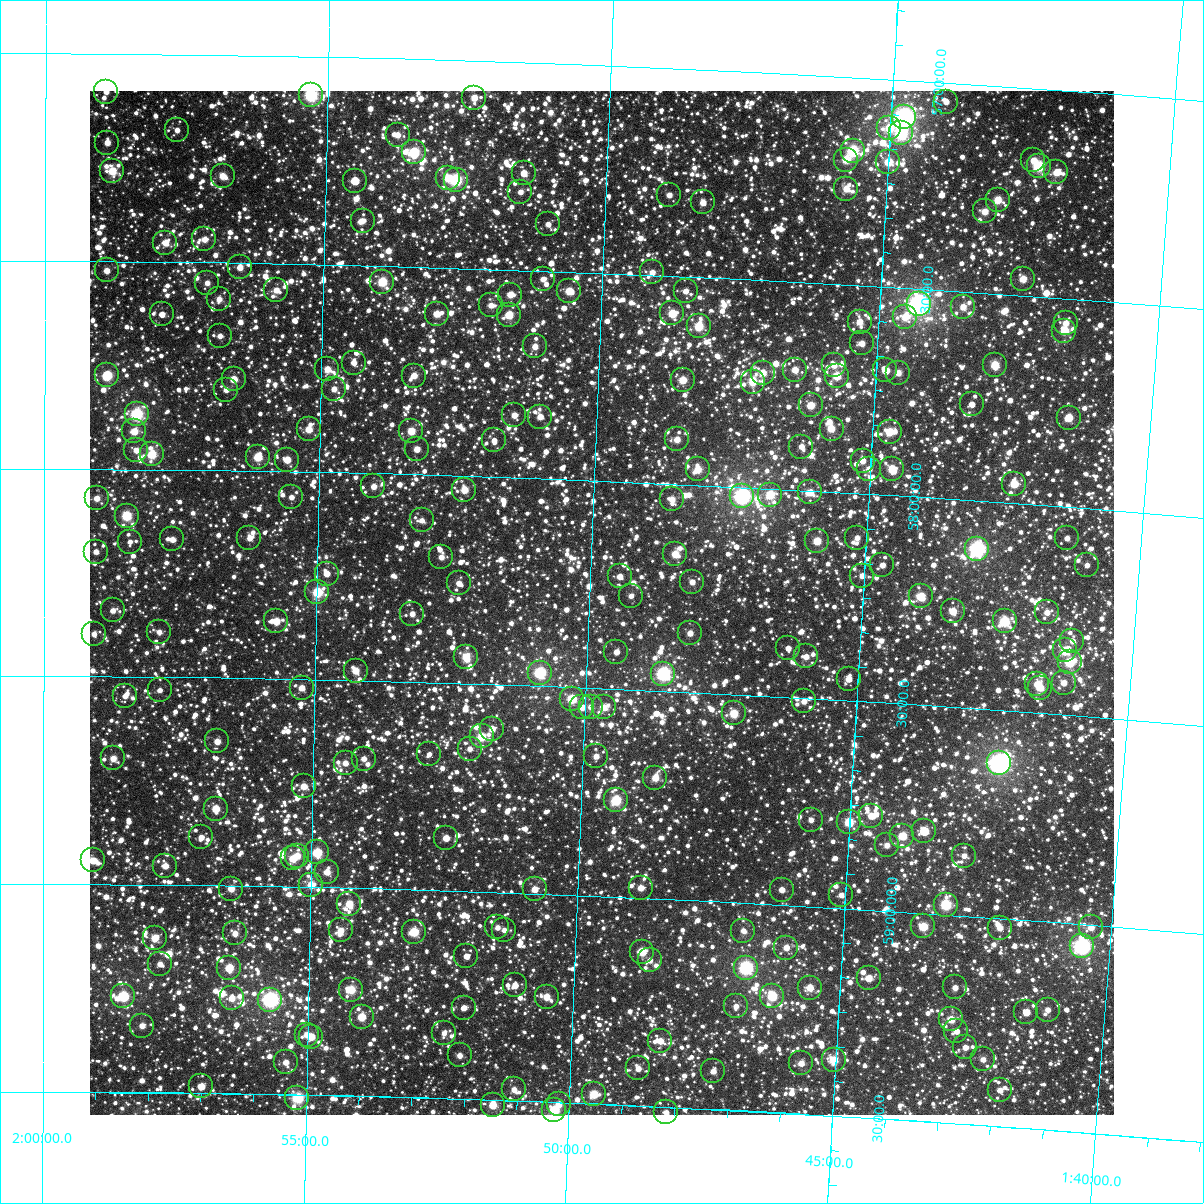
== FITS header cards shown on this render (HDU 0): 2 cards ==
NAXIS1  =                 1024
NAXIS2  =                 1024

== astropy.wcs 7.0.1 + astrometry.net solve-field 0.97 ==
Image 1024 x 1024 px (HDU 0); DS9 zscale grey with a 90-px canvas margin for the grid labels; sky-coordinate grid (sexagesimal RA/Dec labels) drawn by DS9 from the SOLVED WCS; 256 Tycho-2 reference stars matched to detected sources circled (green)
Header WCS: RA---TAN-SIP/DEC--TAN-SIP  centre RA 01:49:47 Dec +58:18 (27.44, +58.29 deg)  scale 8.67 arcsec/px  FOV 148.0' x 148.0'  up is +178 deg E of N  parity flipped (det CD > 0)
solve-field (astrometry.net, Tycho-2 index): VERIFIED the header's WCS against the Tycho-2 star catalogue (verified at 6 index scales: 14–256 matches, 0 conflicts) and refined it, rather than solving blind
Solved WCS: RA---TAN-SIP/DEC--TAN-SIP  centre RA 01:49:47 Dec +58:18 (27.44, +58.29 deg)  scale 8.67 arcsec/px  FOV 148.0' x 148.0'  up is +178 deg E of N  parity flipped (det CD > 0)
The solver's refit moves the header's centre by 0.22 arcsec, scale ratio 1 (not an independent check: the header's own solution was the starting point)
Tycho-2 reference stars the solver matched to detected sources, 256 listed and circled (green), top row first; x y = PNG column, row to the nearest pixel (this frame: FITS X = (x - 90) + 1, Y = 1024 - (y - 91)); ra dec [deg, ICRS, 3 dp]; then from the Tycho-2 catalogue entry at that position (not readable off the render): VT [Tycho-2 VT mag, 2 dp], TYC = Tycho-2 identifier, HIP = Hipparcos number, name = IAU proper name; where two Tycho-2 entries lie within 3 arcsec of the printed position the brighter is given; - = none
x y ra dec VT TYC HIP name
106 92 29.731 +57.092 10.62 3692-1826-1 - -
311 95 28.823 +57.092 7.72 3692-2224-1 8950 -
474 98 28.098 +57.089 9.82 3692-1568-1 - -
946 102 26.010 +57.046 11.05 3679-1208-1 - -
904 117 26.192 +57.089 6.24 3679-2248-1 8148 -
889 128 26.253 +57.117 10.04 3679-1332-1 8166 -
177 130 29.414 +57.183 11.58 3692-2632-1 - -
901 133 26.200 +57.128 8.15 3679-742-1 - -
398 135 28.434 +57.184 10.67 3692-2192-1 - -
107 143 29.725 +57.214 10.38 3692-1929-1 - -
853 151 26.409 +57.177 8.12 3679-765-1 - -
414 152 28.359 +57.224 8.32 3692-2007-1 8823 -
846 160 26.438 +57.199 9.41 3679-929-1 - -
1033 160 25.606 +57.173 10.54 3679-1809-1 - -
888 162 26.250 +57.198 9.60 3679-908-1 - -
1039 166 25.581 +57.185 8.36 3679-1356-1 7964 -
112 171 29.701 +57.282 9.04 3692-1525-1 - -
1056 172 25.501 +57.198 9.92 3679-951-1 - -
524 173 27.869 +57.266 9.93 3692-2017-1 - -
223 176 29.209 +57.291 9.80 3692-1921-1 - -
448 178 28.203 +57.284 9.69 3692-1687-1 - -
456 180 28.170 +57.288 8.15 3692-2059-1 - -
355 181 28.619 +57.297 10.85 3692-1577-1 - -
846 189 26.430 +57.269 9.94 3679-1113-1 - -
520 192 27.880 +57.312 10.81 3692-1547-1 - -
669 195 27.216 +57.305 10.70 3692-1691-1 - -
998 200 25.753 +57.273 9.40 3679-1780-1 - -
703 202 27.066 +57.319 10.69 3692-1004-1 - -
985 211 25.806 +57.303 10.01 3679-1023-1 - -
363 221 28.580 +57.394 10.68 3692-1309-1 - -
548 224 27.751 +57.388 10.53 3692-1795-1 - -
204 239 29.286 +57.445 10.27 3692-2035-1 - -
165 243 29.461 +57.454 9.96 3692-1457-1 - -
240 267 29.126 +57.511 10.24 3692-1473-1 - -
107 270 29.723 +57.522 10.18 3692-746-1 - -
652 272 27.278 +57.493 10.50 3692-1731-1 - -
543 279 27.767 +57.520 10.65 3692-1527-1 - -
1023 279 25.617 +57.460 9.60 3679-893-1 - -
382 282 28.485 +57.538 8.77 3692-1437-1 - -
207 283 29.272 +57.549 10.85 3692-594-1 - -
276 290 28.960 +57.564 10.19 3692-154-1 - -
569 291 27.646 +57.546 9.36 3692-1185-1 - -
686 291 27.124 +57.535 10.84 3692-936-1 - -
510 295 27.910 +57.561 10.29 3692-752-1 - -
219 299 29.217 +57.588 10.46 3692-374-1 - -
919 304 26.075 +57.537 6.29 3679-2209-1 8115 -
491 305 27.996 +57.587 10.41 3692-128-1 - -
963 307 25.877 +57.536 10.09 3679-859-1 - -
672 313 27.179 +57.590 9.21 3692-726-1 - -
162 314 29.473 +57.626 11.52 3692-336-1 - -
437 314 28.238 +57.612 9.95 3692-286-1 - -
509 315 27.912 +57.609 9.23 3692-626-1 - -
905 317 26.133 +57.569 9.92 3679-913-1 - -
860 322 26.336 +57.587 10.02 3679-679-1 - -
1066 323 25.412 +57.559 10.54 3679-1026-1 - -
699 326 27.058 +57.618 9.02 3692-430-1 - -
1064 331 25.416 +57.577 9.59 3679-1382-1 - -
220 336 29.212 +57.677 11.01 3692-800-1 - -
862 343 26.321 +57.639 10.35 3679-506-1 - -
535 346 27.791 +57.683 10.32 3692-188-1 - -
354 363 28.606 +57.735 11.08 3692-212-1 - -
834 365 26.440 +57.695 10.53 3679-685-1 - -
995 365 25.716 +57.671 9.26 3679-632-1 - -
327 369 28.724 +57.751 9.97 3692-518-1 - -
795 370 26.616 +57.712 10.04 3679-637-1 - -
885 370 26.207 +57.700 10.52 3679-669-1 - -
763 373 26.759 +57.722 9.63 3692-678-1 - -
898 373 26.150 +57.704 10.16 3679-191-1 - -
107 375 29.718 +57.775 8.58 3692-638-1 - -
414 376 28.333 +57.762 10.00 3692-138-1 - -
837 376 26.426 +57.720 9.21 3679-655-1 - -
234 379 29.146 +57.780 9.80 3692-869-1 - -
683 380 27.119 +57.749 9.31 3692-294-1 - -
753 382 26.803 +57.745 9.57 3692-136-1 8313 -
334 389 28.691 +57.799 10.47 3692-745-1 - -
226 390 29.178 +57.806 10.60 3692-719-1 - -
972 404 25.810 +57.769 10.70 3679-512-1 - -
811 405 26.536 +57.794 9.66 3679-514-1 - -
137 414 29.583 +57.868 7.94 3692-387-1 9190 -
514 415 27.873 +57.850 10.29 3692-533-1 - -
540 417 27.756 +57.851 10.35 3692-521-1 - -
1069 418 25.369 +57.785 9.71 3679-160-1 - -
309 429 28.802 +57.898 9.56 3692-621-1 - -
832 429 26.436 +57.848 9.61 3679-279-1 - -
134 431 29.593 +57.909 9.60 3692-629-1 - -
411 431 28.337 +57.896 9.36 3692-819-1 - -
890 432 26.172 +57.847 9.31 3679-43-1 - -
677 439 27.132 +57.892 10.48 3692-830-1 - -
494 440 27.961 +57.912 10.91 3692-739-1 - -
801 447 26.567 +57.895 10.63 3679-532-1 - -
417 449 28.309 +57.939 10.38 3692-649-1 - -
136 450 29.583 +57.955 10.26 3692-820-1 - -
152 454 29.513 +57.964 8.87 3692-297-1 9168 -
258 457 29.032 +57.967 9.07 3692-309-1 9018 -
287 460 28.898 +57.972 9.70 3692-475-1 - -
863 461 26.287 +57.921 10.51 3679-465-1 - -
698 469 27.032 +57.962 9.64 3692-487-1 - -
869 469 26.255 +57.939 10.35 3679-89-1 - -
892 469 26.151 +57.936 9.28 3679-408-1 - -
1014 484 25.593 +57.953 9.46 3679-425-1 - -
373 486 28.502 +58.032 10.19 3692-141-1 - -
464 490 28.088 +58.033 9.61 3692-265-1 - -
810 492 26.516 +58.004 9.77 3679-4-1 - -
770 495 26.697 +58.015 9.09 3692-423-1 - -
742 496 26.825 +58.021 6.88 3692-191-1 8321 -
291 497 28.874 +58.062 11.05 3692-605-1 - -
97 498 29.761 +58.071 10.38 3692-95-1 - -
672 499 27.143 +58.037 10.37 3692-341-1 - -
127 516 29.624 +58.112 8.43 3692-205-1 9215 -
422 520 28.279 +58.110 10.74 3692-151-1 - -
249 538 29.062 +58.163 10.58 3696-1366-1 - -
857 538 26.292 +58.107 10.53 3679-590-1 - -
1067 538 25.338 +58.075 11.41 3679-241-1 - -
172 539 29.414 +58.168 10.46 3696-1912-1 - -
817 541 26.475 +58.120 9.28 3679-544-1 - -
130 542 29.607 +58.175 11.07 3696-1860-1 - -
977 549 25.741 +58.116 7.08 3679-40-1 8019 -
96 552 29.763 +58.199 10.53 3696-60-1 - -
675 554 27.116 +58.169 9.50 3696-1790-1 - -
441 557 28.184 +58.197 10.57 3696-1046-1 - -
882 565 26.168 +58.169 10.68 3683-732-1 - -
1087 565 25.237 +58.137 11.45 3683-1768-1 - -
327 574 28.706 +58.244 10.46 3696-1150-1 - -
620 576 27.366 +58.228 10.47 3696-1990-1 - -
862 576 26.259 +58.197 10.92 3683-1752-1 - -
692 582 27.034 +58.234 10.92 3696-750-1 - -
459 583 28.101 +58.259 10.62 3696-1246-1 - -
317 592 28.747 +58.290 8.59 3696-926-1 - -
631 596 27.310 +58.274 10.92 3696-1122-1 - -
921 596 25.984 +58.239 8.98 3683-1828-1 - -
113 610 29.684 +58.341 10.58 3696-276-1 - -
953 611 25.834 +58.269 9.68 3683-2024-1 - -
1047 612 25.404 +58.257 10.90 3683-1574-1 - -
412 614 28.310 +58.336 10.61 3696-1772-1 - -
276 621 28.932 +58.361 9.77 3696-1550-1 - -
1005 621 25.595 +58.286 8.50 3683-1628-1 - -
159 632 29.470 +58.391 11.13 3696-1224-1 - -
690 633 27.031 +58.358 10.72 3696-1846-1 - -
94 634 29.770 +58.398 10.93 3696-216-1 - -
1072 641 25.279 +58.321 10.99 3683-1508-1 - -
788 648 26.578 +58.382 11.54 3683-984-1 - -
1065 650 25.308 +58.345 8.95 3683-922-1 7868 -
616 652 27.366 +58.410 11.20 3696-1460-1 - -
806 656 26.494 +58.399 10.52 3683-936-1 - -
466 657 28.057 +58.435 9.41 3696-1820-1 8725 -
1070 662 25.284 +58.373 8.92 3683-1938-1 - -
356 671 28.564 +58.476 9.85 3696-1670-1 - -
540 673 27.715 +58.468 8.01 3696-872-1 8586 -
663 674 27.146 +58.458 7.46 3696-968-1 8415 -
849 679 26.292 +58.448 11.02 3683-1030-1 - -
1064 683 25.304 +58.423 10.70 3683-176-1 - -
1037 684 25.424 +58.431 9.93 3683-1336-1 - -
302 688 28.810 +58.520 10.29 3696-1728-1 - -
1040 688 25.410 +58.439 9.87 3683-1130-1 - -
160 690 29.464 +58.531 10.85 3696-1540-1 - -
125 696 29.624 +58.546 11.17 3696-405-1 - -
572 699 27.562 +58.528 9.01 3696-1464-1 - -
804 701 26.493 +58.507 10.61 3683-1390-1 - -
582 707 27.514 +58.547 11.59 3696-1000-1 - -
591 707 27.474 +58.545 10.61 3696-1076-1 - -
604 707 27.414 +58.545 10.13 3696-1730-1 - -
734 713 26.813 +58.546 9.11 3696-2034-1 - -
492 729 27.925 +58.607 10.57 3696-1798-1 - -
482 736 27.973 +58.626 9.71 3696-1804-1 - -
217 741 29.196 +58.653 10.19 3696-2042-1 - -
470 749 28.026 +58.657 10.83 3696-1826-1 - -
429 754 28.214 +58.673 11.22 3696-796-1 - -
596 756 27.439 +58.664 10.78 3696-792-1 - -
113 758 29.677 +58.697 10.02 3696-614-1 - -
364 759 28.516 +58.688 10.59 3696-1570-1 - -
346 763 28.599 +58.700 10.54 3696-856-1 - -
999 763 25.574 +58.628 6.34 3683-914-1 7963 -
655 778 27.162 +58.710 9.74 3696-1042-1 - -
304 786 28.792 +58.758 9.94 3696-1734-1 - -
616 800 27.339 +58.768 8.47 3696-2584-1 - -
216 809 29.198 +58.815 9.54 3696-2387-1 - -
871 816 26.152 +58.774 10.40 3683-1104-1 - -
811 820 26.430 +58.792 10.93 3683-544-1 - -
849 822 26.253 +58.791 8.85 3683-128-1 8165 -
924 831 25.902 +58.802 10.92 3683-1684-1 - -
902 836 26.000 +58.817 9.24 3683-1892-1 - -
201 837 29.264 +58.884 11.56 3696-2257-1 - -
446 838 28.124 +58.874 10.15 3696-2139-1 - -
887 845 26.071 +58.842 10.81 3683-1170-1 - -
317 852 28.722 +58.916 8.65 3696-2542-1 - -
297 856 28.815 +58.925 9.96 3696-2399-1 - -
964 856 25.708 +58.855 10.99 3683-666-1 - -
293 858 28.835 +58.932 9.68 3696-2143-1 - -
93 860 29.768 +58.943 9.73 3696-521-1 - -
165 866 29.430 +58.955 10.19 3696-2595-1 - -
327 872 28.673 +58.963 10.40 3696-2406-1 - -
311 885 28.749 +58.995 9.66 3696-2005-1 - -
641 888 27.206 +58.976 10.09 3696-1907-1 - -
231 889 29.121 +59.007 10.48 3696-2463-1 - -
535 889 27.702 +58.990 10.16 3696-2233-1 - -
782 890 26.547 +58.963 10.67 3683-2054-1 - -
841 895 26.268 +58.968 10.83 3683-268-1 - -
349 904 28.567 +59.038 9.46 3696-2434-1 - -
946 905 25.777 +58.976 8.42 3683-730-1 - -
923 926 25.876 +59.032 9.18 3683-212-1 - -
497 927 27.869 +59.085 10.65 3696-2594-1 - -
1091 927 25.094 +59.005 10.29 3683-714-1 - -
1000 928 25.519 +59.022 10.35 3683-1314-1 - -
341 930 28.603 +59.103 10.10 3696-2324-1 - -
504 930 27.836 +59.090 11.23 3696-1035-1 - -
743 931 26.718 +59.067 10.96 3696-2587-1 - -
414 932 28.259 +59.102 8.87 3696-2099-1 8791 -
235 933 29.099 +59.115 10.24 3696-1679-1 - -
155 938 29.475 +59.128 9.72 3696-2507-1 - -
1082 946 25.129 +59.053 6.95 3683-102-1 7812 -
786 948 26.512 +59.102 10.34 3683-1973-1 8237 -
642 952 27.188 +59.129 9.09 3696-2317-1 - -
466 956 28.010 +59.156 10.88 3696-1241-1 - -
650 960 27.148 +59.149 10.96 3696-2338-1 - -
160 964 29.450 +59.191 10.89 3696-1565-1 - -
229 968 29.123 +59.198 9.25 3696-1447-1 - -
746 968 26.697 +59.156 7.43 3696-2057-1 8288 -
869 978 26.118 +59.164 10.22 3683-1845-1 - -
515 985 27.777 +59.222 11.18 3696-1013-1 - -
955 987 25.710 +59.174 10.71 3683-2093-1 - -
810 988 26.391 +59.195 9.61 3683-1787-1 - -
351 990 28.550 +59.245 9.10 3696-1961-1 - -
123 996 29.620 +59.269 8.58 3696-173-1 9211 -
772 996 26.565 +59.221 8.70 3683-1541-1 - -
547 997 27.626 +59.247 10.14 3696-2153-1 - -
232 998 29.109 +59.271 10.29 3696-1613-1 - -
270 1000 28.929 +59.273 7.04 3696-837-1 8980 -
736 1006 26.734 +59.249 11.18 3696-1093-1 - -
464 1008 28.015 +59.281 10.56 3696-2327-1 - -
1048 1010 25.267 +59.211 10.76 3683-1585-1 - -
1026 1012 25.367 +59.221 11.39 3683-1639-1 - -
362 1017 28.496 +59.310 9.41 3696-1819-1 - -
951 1019 25.718 +59.250 9.84 3683-1375-1 - -
142 1026 29.531 +59.340 10.40 3696-68-1 - -
956 1031 25.690 +59.278 11.39 3683-833-1 - -
444 1033 28.104 +59.343 11.22 3696-2241-1 - -
307 1035 28.753 +59.356 10.38 3696-2205-1 - -
311 1037 28.731 +59.360 9.80 3696-2287-1 - -
660 1041 27.082 +59.342 10.10 3696-955-1 8396 -
965 1047 25.643 +59.316 10.95 3683-1617-1 - -
460 1055 28.027 +59.395 10.44 3696-2025-1 - -
983 1059 25.555 +59.342 10.45 3683-1591-1 - -
834 1060 26.259 +59.367 9.16 3683-951-1 - -
286 1062 28.849 +59.423 10.41 3696-1727-1 - -
801 1063 26.412 +59.378 10.32 3683-749-1 - -
638 1068 27.180 +59.411 10.37 3696-1125-1 - -
713 1071 26.824 +59.408 10.53 3696-935-1 - -
201 1086 29.247 +59.484 9.89 3696-2151-1 - -
514 1089 27.765 +59.473 10.49 3696-1529-1 - -
1000 1090 25.466 +59.413 11.38 3683-859-1 - -
594 1094 27.386 +59.477 9.06 3696-2172-1 - -
297 1098 28.790 +59.508 8.16 3696-1551-1 8941 -
559 1104 27.549 +59.505 10.35 3696-2046-1 - -
493 1105 27.863 +59.512 9.43 3696-2502-1 - -
554 1110 27.569 +59.519 8.48 3696-1259-1 - -
666 1112 27.039 +59.513 10.92 3696-1509-1 - -